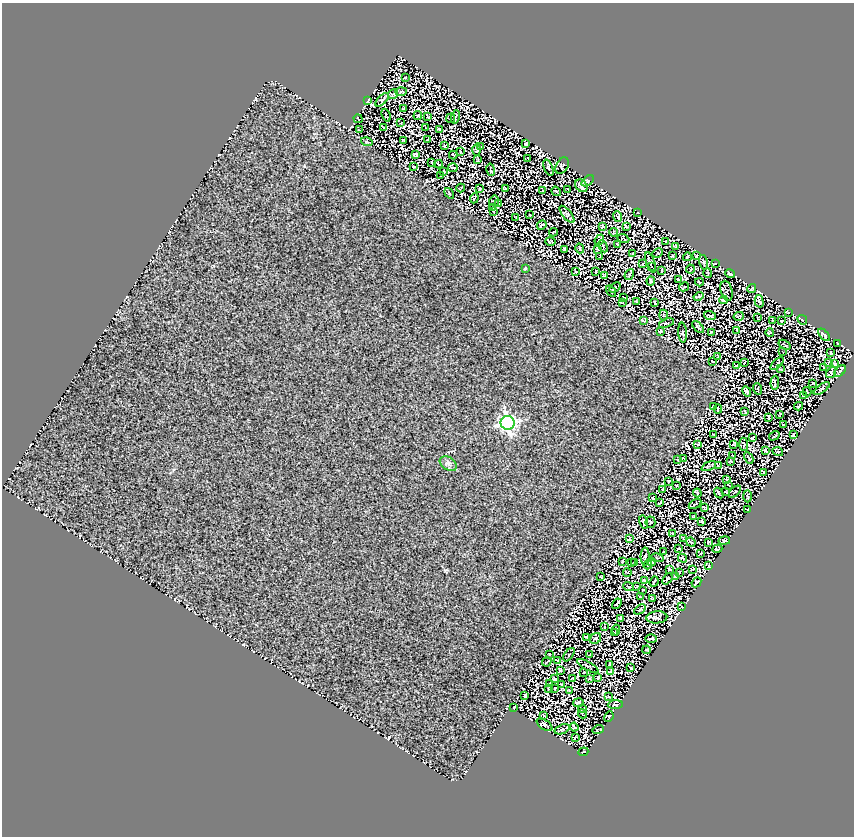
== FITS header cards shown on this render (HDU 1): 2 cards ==
NAXIS1  =                  852
NAXIS2  =                  834

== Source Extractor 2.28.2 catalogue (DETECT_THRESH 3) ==
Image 852 x 834 px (HDU 1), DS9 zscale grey, 1 PNG px = 1 image px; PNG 856 x 838 px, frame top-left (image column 1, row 834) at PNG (2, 3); each listed source drawn as its Kron ellipse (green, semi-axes under 4 px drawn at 4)
Background 0.11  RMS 0.21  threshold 0.62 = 3 sigma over >= 5 px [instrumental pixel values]
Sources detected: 272; all 272 listed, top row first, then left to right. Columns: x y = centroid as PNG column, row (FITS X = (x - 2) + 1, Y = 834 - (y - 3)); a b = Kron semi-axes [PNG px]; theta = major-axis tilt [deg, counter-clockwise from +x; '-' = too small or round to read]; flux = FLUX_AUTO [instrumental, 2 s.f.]
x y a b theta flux
405 78 3 2 - 9.1
401 91 6 4 3 13
393 94 5 2 - 11
382 100 9 4 44 16
368 101 3 2 - 12
404 108 3 2 - 7.1
386 115 7 2 -68 13
418 115 4 2 - 13
428 117 4 2 - 12
455 117 7 2 74 12
451 118 5 2 - 14
358 119 5 2 - 7.6
401 123 3 3 - 7.7
384 128 3 2 - 11
426 128 4 2 - 8.1
439 129 3 3 - 13
360 130 4 2 - 11
428 140 3 2 - 14
404 141 3 2 - 11
367 142 6 3 -17 16
526 144 3 2 - 14
444 146 3 2 - 12
481 147 3 2 - 11
477 150 6 3 -88 12
460 152 4 2 - 8.6
416 155 4 3 - 14
453 155 4 2 - 13
528 159 3 2 - 9.5
478 160 4 3 - 15
432 163 4 2 - 13
439 164 4 2 - 11
562 166 9 5 60 15
414 167 4 2 - 11
453 168 5 2 - 15
548 168 8 2 -68 9.8
491 170 6 2 -79 10
444 172 3 2 - 11
440 175 3 2 - 9.7
588 181 7 4 37 24
581 186 7 5 -49 80
461 188 4 2 - 10
480 189 4 2 - 11
505 189 3 2 - 13
568 189 3 2 - 8
543 190 3 2 - 8.8
556 191 5 2 - 7.4
449 193 6 3 -55 16
474 198 5 2 - 12
494 201 5 5 - 15
498 203 2 2 - 9.8
493 208 3 2 - 7.3
493 211 3 2 - 11
638 213 3 2 - 7.4
567 214 10 4 -52 15
530 215 3 2 - 8
618 217 5 3 - 11
515 218 3 2 - 7.4
542 225 5 4 - 20
602 226 3 2 - 11
626 226 4 2 - 14
553 232 4 2 - 8.8
614 232 4 2 - 13
623 239 6 2 -23 3.5
599 240 6 3 53 14
550 241 5 2 - 14
666 242 3 2 - 8.3
617 244 3 2 - 9.3
603 246 6 4 -63 18
675 246 4 3 - 12
580 248 5 2 - 14
565 249 3 3 - 13
597 250 3 3 - 9.3
657 253 6 3 25 7
632 254 3 2 - 8.8
672 256 3 2 - 12
696 256 3 2 - 11
600 257 4 2 - 13
687 257 4 2 - 12
651 262 11 4 -70 12
703 262 7 3 -77 19
643 264 3 2 - 8.8
715 264 3 2 - 7.6
652 267 3 2 - 12
525 269 3 3 - 16
690 269 4 2 - 14
662 271 3 2 - 9
576 272 3 2 - 7.4
596 272 3 2 - 10
708 273 5 3 - 11
730 274 5 2 - 21
629 275 6 2 56 15
604 276 4 3 - 16
679 280 3 2 - 11
651 281 4 4 - 8.5
699 282 4 2 - 14
615 287 6 2 39 21
684 287 5 2 - 8.9
752 288 4 2 - 19
611 291 6 2 -55 14
727 291 10 6 -75 20
699 296 5 3 - 17
624 297 3 3 - 40
723 300 4 2 - 19
636 301 3 2 - 7.6
759 301 6 4 -75 15
622 302 3 2 - 11
655 303 4 2 - 13
788 312 3 2 - 7.8
663 315 5 3 - 14
710 316 6 2 -19 14
739 316 5 2 - 5.6
758 318 3 2 - 7.4
802 320 5 2 - 12
643 321 3 2 - 10
772 321 4 2 - 12
781 321 3 2 - 9.5
666 323 8 3 19 16
698 327 7 2 -46 16
737 330 3 2 - 10
660 331 4 3 - 17
711 332 3 2 - 11
682 333 10 4 -87 17
770 333 4 2 - 15
824 335 7 3 -46 25
838 343 3 2 - 10
784 345 6 2 -32 13
782 351 3 2 - 22
831 353 3 2 - 9.3
717 356 3 2 - 9.5
712 361 4 2 - 9.7
744 363 3 2 - 7.7
828 363 4 2 - 12
777 364 8 3 43 11
835 364 3 2 - 8.4
736 366 3 2 - 10
824 368 3 2 - 10
780 369 3 2 - 11
840 371 7 4 45 19
831 372 6 3 56 23
775 383 7 3 87 19
813 383 3 2 - 9.6
758 389 6 3 -71 15
822 389 9 3 36 13
747 391 5 3 - 20
807 392 5 2 - 13
804 395 4 2 - 8.3
798 406 4 2 - 14
713 407 3 2 - 9.9
718 409 4 2 - 12
745 411 4 2 - 9.9
780 414 4 2 - 11
769 417 4 2 - 8
508 423 7 7 - 3800
783 425 3 2 - 7.5
714 435 4 2 - 15
793 435 3 3 - 12
774 436 6 2 32 11
752 438 3 3 - 9.9
698 444 4 2 - 12
744 444 6 2 -85 15
733 445 3 2 - 8.6
765 451 4 2 - 16
778 452 5 3 - 9.3
733 456 3 2 - 9.4
684 458 4 2 - 8.4
749 458 6 2 -61 11
678 460 3 2 - 11
730 462 3 2 - 11
448 464 9 6 -34 41
709 466 8 2 24 22
718 466 3 3 - 11
764 473 3 2 - 11
726 479 3 2 - 12
669 481 2 2 - 10
676 485 2 2 - 11
729 485 4 2 - 8.1
663 489 3 2 - 11
726 492 3 2 - 8.6
735 492 7 3 45 7.7
697 493 4 2 - 18
719 493 6 2 -55 12
747 496 6 2 -88 16
653 498 3 2 - 11
660 503 3 2 - 7.1
695 504 7 3 33 10
704 507 4 2 - 11
748 509 3 2 - 8.6
694 517 4 2 - 15
701 521 3 2 - 9.9
644 522 7 2 -78 14
650 522 6 5 - 12
672 533 3 2 - 11
629 539 4 3 - 12
684 539 3 2 - 8.4
724 540 6 3 10 12
691 542 5 2 - 12
708 542 3 2 - 14
679 549 3 2 - 10
717 549 5 2 - 11
664 551 3 2 - 10
701 553 3 2 - 11
645 557 9 4 -90 16
657 558 6 2 -10 5.4
682 558 4 2 - 17
622 561 3 2 - 10
634 562 3 2 - 4.4
651 562 4 2 - 9.9
631 563 2 2 - 9.3
648 565 4 2 - 12
709 566 4 2 - 12
669 569 4 2 - 12
693 569 2 2 - 7
627 572 4 2 - 8.4
680 572 3 2 - 8.1
675 576 4 2 - 15
601 577 3 2 - 8.9
667 579 6 3 51 12
644 580 4 3 - 20
654 582 5 2 - 15
696 582 5 2 - 12
628 587 5 2 - 8
637 587 4 2 - 14
643 590 3 2 - 11
640 597 3 2 - 13
653 598 4 3 - 13
617 604 6 2 57 12
682 607 3 2 - 6
640 609 6 3 37 11
657 617 10 6 4 33
620 618 3 2 - 13
604 627 2 2 - 9
616 630 5 2 - 11
614 633 3 2 - 12
586 637 3 2 - 9.7
596 639 6 5 - 19
651 639 6 3 -1 13
647 650 4 3 - 15
549 654 2 2 - 10
569 655 8 4 55 10
590 655 3 2 - 8.8
558 660 3 2 - 9.5
547 662 5 2 - 11
609 664 4 2 - 10
588 666 12 3 -29 21
631 668 3 2 - 9.2
561 670 3 2 - 10
610 671 3 2 - 7.8
584 672 3 2 - 9
572 678 4 2 - 10
590 678 3 2 - 11
598 678 3 2 - 11
554 679 3 3 - 16
549 684 3 2 - 9.6
562 685 3 2 - 8.2
549 688 3 2 - 9.9
555 688 3 2 - 9.8
569 690 4 2 - 12
525 695 3 3 - 16
608 697 3 2 - 13
578 703 5 3 - 27
615 705 7 3 4 15
514 707 3 2 - 11
582 709 4 2 - 11
582 714 4 2 - 15
544 715 4 2 - 10
609 717 5 3 - 15
544 725 9 4 -35 27
574 727 4 2 - 12
562 729 8 4 21 17
598 730 6 2 17 14
575 737 3 2 - 12
583 752 5 3 - 23